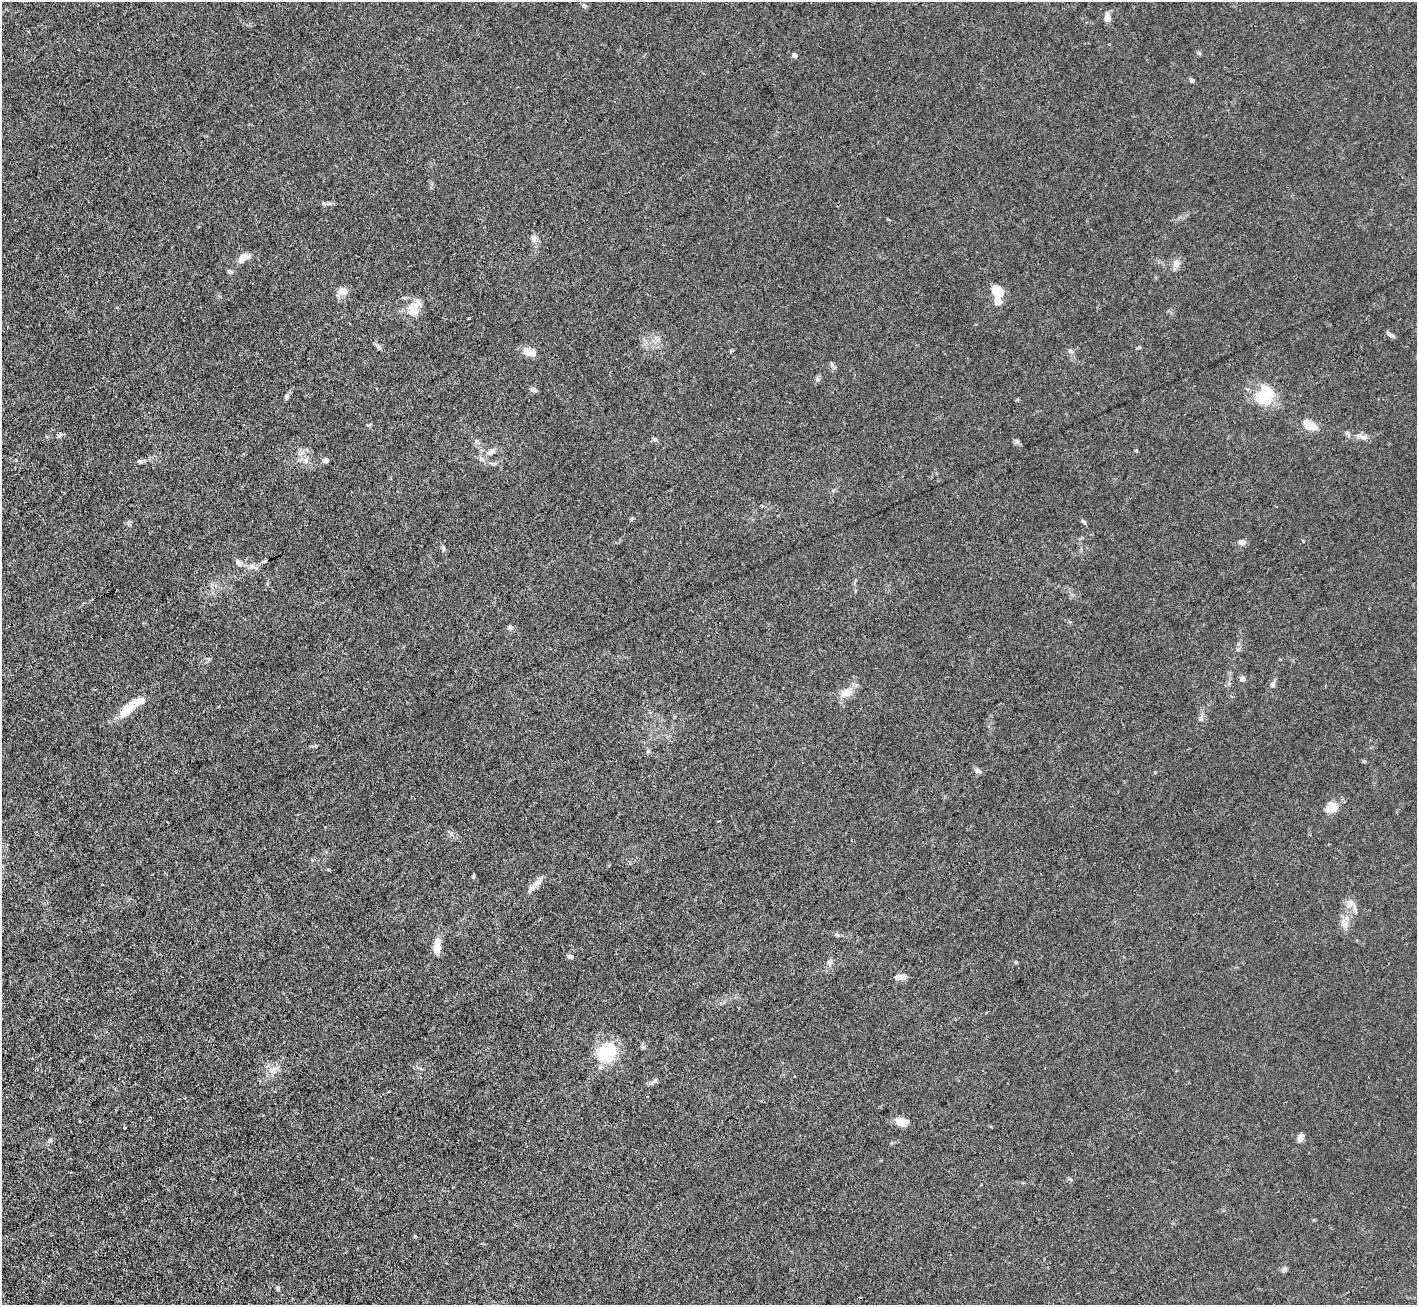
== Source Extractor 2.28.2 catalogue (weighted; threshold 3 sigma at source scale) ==
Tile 7 of 4 x 4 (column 3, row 2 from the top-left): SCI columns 2833-4247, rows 2893-4195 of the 5664 x 5650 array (HDU 1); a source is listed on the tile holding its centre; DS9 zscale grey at full resolution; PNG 1419 x 1307 px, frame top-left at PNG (2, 2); no overlay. Shown black and unused: <1% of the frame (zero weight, under 3 of 4 exposures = <1% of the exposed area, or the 3 px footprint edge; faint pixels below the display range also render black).
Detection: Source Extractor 2.28.2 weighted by HDU 2 'WHT'; one run over the whole footprint, this tile lists its part. Background 0.0224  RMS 0.0032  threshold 0.0142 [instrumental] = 3 sigma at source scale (4.5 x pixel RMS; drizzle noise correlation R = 1.50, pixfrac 1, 0.05/0.05 arcsec/px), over >= 5 px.
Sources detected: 81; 1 inside a brighter object's white glare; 3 cosmic-ray / hot-pixel residue — not listed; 6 inside a brighter listed object's ellipse — not listed separately; the other 71 listed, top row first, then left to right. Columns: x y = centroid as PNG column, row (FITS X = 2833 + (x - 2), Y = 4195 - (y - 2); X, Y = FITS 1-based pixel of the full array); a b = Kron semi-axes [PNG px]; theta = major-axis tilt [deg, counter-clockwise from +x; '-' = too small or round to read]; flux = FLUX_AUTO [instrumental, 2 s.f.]
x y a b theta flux
584 6 6 5 - 0.6
1107 17 9 7 88 2.6
1198 53 7 4 -27 0.51
794 55 4 4 - 1.6
1192 80 5 4 - 0.99
323 203 6 4 -71 0.44
534 239 9 8 - 1.9
244 257 15 8 32 3.5
1176 263 11 9 89 2
230 272 7 5 -26 0.79
997 290 10 8 -48 9.2
343 291 14 9 11 2.2
998 301 6 6 - 3.8
413 309 22 13 -89 5.1
469 318 3 2 - 0.32
1390 334 11 4 -36 0.88
658 338 7 6 - 1
378 347 11 4 -55 0.86
1071 351 8 4 -28 0.68
529 352 16 9 -19 3.5
832 365 7 4 -74 0.69
817 379 6 4 -71 0.54
533 389 8 6 -15 1
1265 396 23 18 67 13
287 397 7 6 - 0.9
1309 425 12 7 -30 7.5
1364 437 12 8 -19 1.8
654 439 7 6 - 0.67
1017 441 7 6 - 0.71
491 452 11 7 44 1.5
325 460 4 4 - 2.2
141 461 8 5 2 0.81
306 461 7 4 89 0.84
493 464 11 4 -1 0.84
631 519 6 5 - 0.45
1084 522 7 4 -37 0.54
1242 542 9 7 -4 1.4
443 548 9 5 -74 0.74
265 561 5 4 - 0.61
238 562 10 6 -55 1.2
510 628 5 5 - 2
1242 679 5 5 - 2
1273 684 10 6 58 0.96
846 693 20 11 24 4
127 710 27 11 46 6.8
1201 719 7 7 - 1.1
1364 761 6 4 -4 0.47
978 771 9 6 -33 0.93
1333 810 16 9 37 2.7
450 832 8 3 -44 0.52
329 870 5 3 - 0.27
473 876 6 4 68 0.43
537 883 14 8 34 2.1
102 884 3 2 - 0.23
1350 903 12 9 -19 2
1344 925 9 8 - 1.7
837 935 6 5 - 0.7
437 943 16 10 -73 2.8
570 956 7 5 -25 1
830 962 8 7 - 1
901 977 12 6 5 2.2
610 1051 26 19 -26 13
273 1070 17 9 36 3
655 1081 7 6 - 0.78
647 1096 3 2 - 0.31
80 1121 3 3 - 0.3
901 1121 14 9 -10 3.6
1301 1137 8 6 66 1.9
50 1140 7 4 44 0.62
415 1236 5 4 - 0.39
278 1288 6 5 - 0.46
Unlisted compact peaks at least as high as the median listed source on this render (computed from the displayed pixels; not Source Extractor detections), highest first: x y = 1016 962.